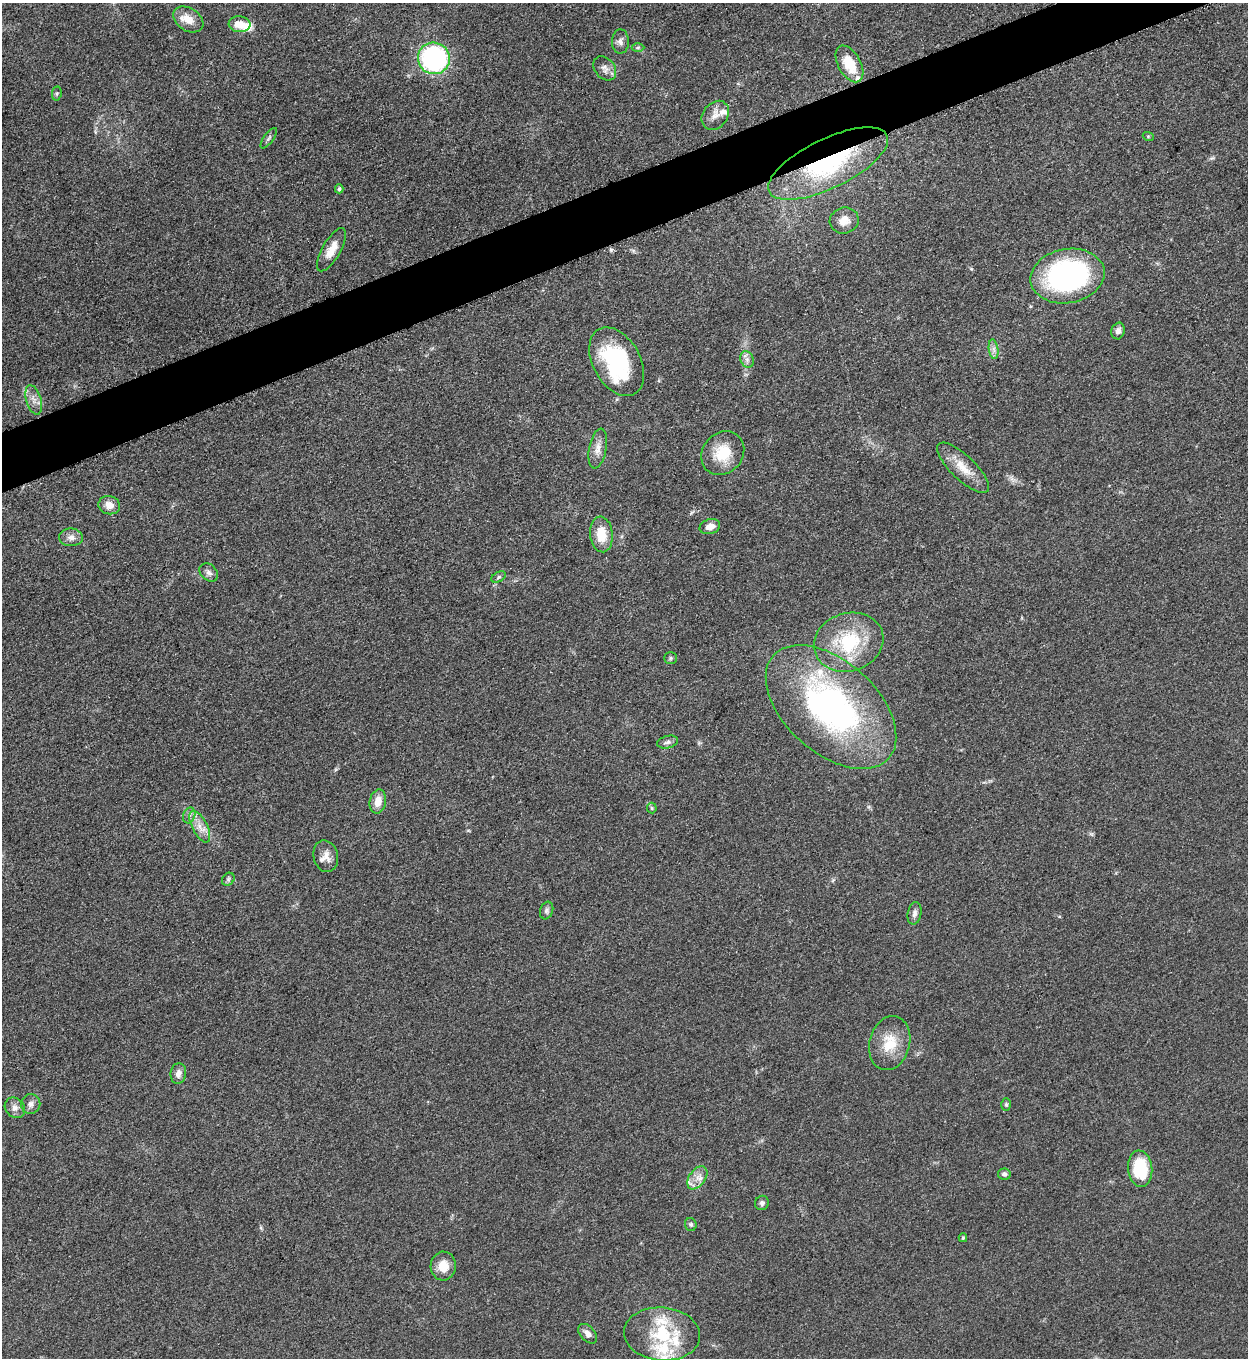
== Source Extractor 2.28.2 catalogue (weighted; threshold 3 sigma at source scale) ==
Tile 10 of 4 x 4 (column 2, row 3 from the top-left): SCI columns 1533-2778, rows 1366-2721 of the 5428 x 5440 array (HDU 1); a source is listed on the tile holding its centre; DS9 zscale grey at full resolution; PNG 1250 x 1360 px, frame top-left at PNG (2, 3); each listed source drawn as its Kron ellipse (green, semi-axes under 4 px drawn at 4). Shown black and unused: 4% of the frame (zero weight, under 3 of 5 exposures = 1% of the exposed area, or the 3 px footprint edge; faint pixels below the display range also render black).
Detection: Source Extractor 2.28.2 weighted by HDU 2 'WHT'; one run over the whole footprint, this tile lists its part. Background 0.0613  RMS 0.0059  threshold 0.0265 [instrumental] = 3 sigma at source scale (4.5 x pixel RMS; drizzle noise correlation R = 1.50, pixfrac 1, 0.05/0.05 arcsec/px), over >= 5 px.
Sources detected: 66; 1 inside a brighter object's white glare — neither listed nor drawn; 9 inside a brighter listed object's ellipse — not listed separately; the other 56 listed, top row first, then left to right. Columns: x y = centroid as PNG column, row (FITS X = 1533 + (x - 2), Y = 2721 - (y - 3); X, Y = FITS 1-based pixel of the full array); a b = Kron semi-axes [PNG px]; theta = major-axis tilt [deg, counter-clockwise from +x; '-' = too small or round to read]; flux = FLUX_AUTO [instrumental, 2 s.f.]
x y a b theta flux
188 19 16 11 -33 7.8
239 24 11 8 -5 7.7
620 42 12 8 90 2.8
638 47 6 4 1 0.97
434 58 16 15 - 100
849 64 20 11 -61 15
605 68 13 10 -50 3.7
57 93 7 5 83 0.94
715 115 16 12 52 5.2
1148 136 5 3 - 0.66
269 138 12 5 55 1.5
828 163 65 25 26 82
339 189 4 4 - 1.2
844 221 14 13 - 6.3
331 250 24 9 61 8.2
1067 276 37 27 10 130
1118 331 8 6 76 2.7
994 349 10 4 -82 2.3
747 359 8 6 -70 2.4
617 362 37 23 -61 55
34 400 15 7 -73 4.3
598 448 20 8 79 5.4
723 453 23 20 49 19
963 468 34 12 -44 12
109 505 11 9 -15 5.1
710 527 10 7 17 4.8
601 534 18 11 -84 12
71 537 12 9 2 3.9
209 572 10 8 -43 2.5
499 577 7 5 28 1.3
849 642 35 29 18 39
671 658 6 5 - 1
831 707 77 46 -42 170
668 742 10 6 14 2
378 801 12 8 79 6.8
652 808 5 5 - 0.82
189 815 8 6 71 2
200 827 17 7 -63 5.9
326 856 16 12 -76 5.5
228 879 7 5 47 1.2
547 910 9 6 73 1.6
915 913 11 7 79 2.5
890 1043 27 20 75 17
178 1073 10 7 83 3.3
31 1104 10 9 - 2.8
1006 1104 6 5 - 1.1
15 1108 11 9 -46 3.4
1140 1169 18 12 -83 28
1004 1174 6 5 - 1.8
697 1178 13 8 54 5.1
762 1203 7 7 - 1.7
691 1224 6 5 - 1.1
963 1238 4 4 - 0.83
443 1266 14 12 87 8.5
588 1334 11 7 -48 3.5
662 1334 38 26 -5 34
Overlapping masked pixels (flux is a lower limit): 1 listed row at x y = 828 163